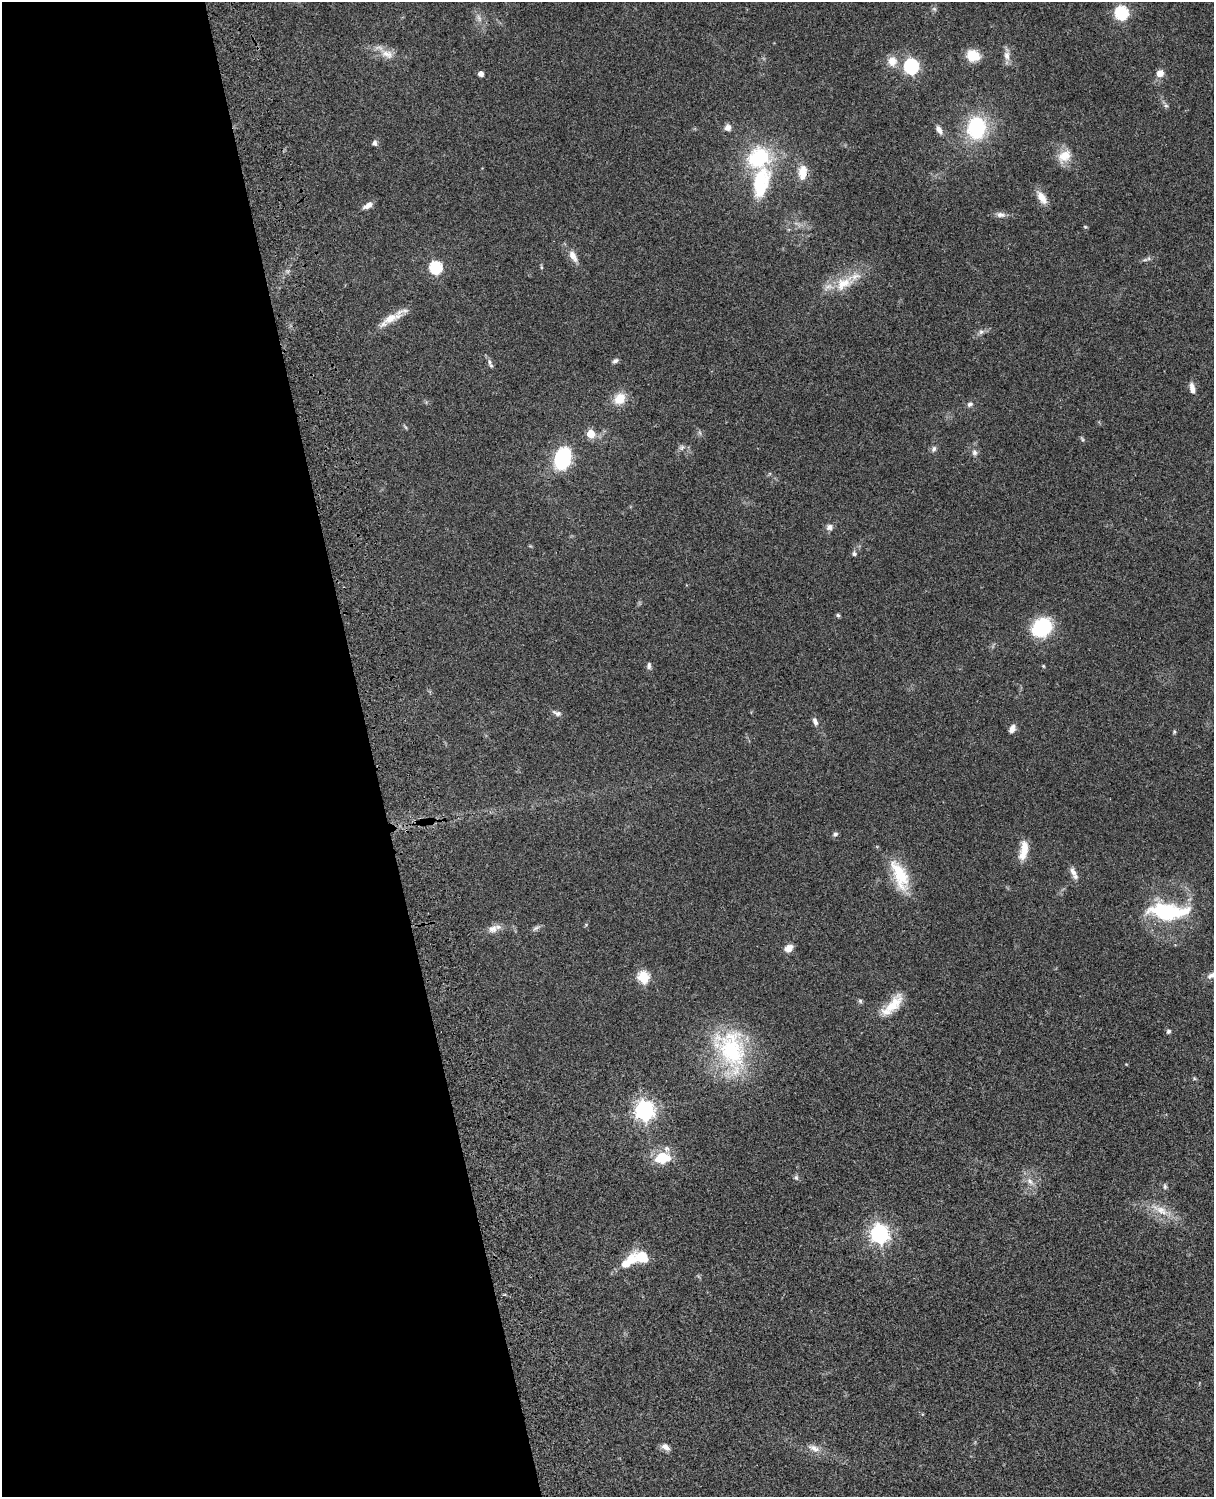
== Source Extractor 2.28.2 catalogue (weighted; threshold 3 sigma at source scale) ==
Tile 5 of 4 x 3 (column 1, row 2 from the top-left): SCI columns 121-1332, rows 1773-3267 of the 5087 x 4926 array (HDU 1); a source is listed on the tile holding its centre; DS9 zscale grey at full resolution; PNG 1216 x 1499 px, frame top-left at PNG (2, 2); no overlay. Shown black and unused: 31% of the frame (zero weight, under 3 of 4 exposures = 6% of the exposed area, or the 3 px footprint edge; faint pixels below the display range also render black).
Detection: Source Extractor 2.28.2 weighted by HDU 2 'WHT'; one run over the whole footprint, this tile lists its part. Background 0.0768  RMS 0.0058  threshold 0.0259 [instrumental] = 3 sigma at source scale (4.5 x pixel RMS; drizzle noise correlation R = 1.50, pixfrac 1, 0.05/0.05 arcsec/px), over >= 5 px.
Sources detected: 76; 1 too faint to see at this stretch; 1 inside a brighter object's white glare — not listed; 3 inside a brighter listed object's ellipse — not listed separately; the other 71 listed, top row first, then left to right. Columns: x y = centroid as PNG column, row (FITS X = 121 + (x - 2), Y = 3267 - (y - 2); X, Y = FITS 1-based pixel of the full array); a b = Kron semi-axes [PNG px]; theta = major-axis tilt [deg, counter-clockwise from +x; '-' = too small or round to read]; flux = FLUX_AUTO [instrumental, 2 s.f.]
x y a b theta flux
1122 13 6 6 - 84
387 54 19 11 -14 6.6
973 55 13 11 -18 13
1007 56 12 8 -80 3.9
892 61 13 12 - 6.4
911 66 7 6 - 100
1160 73 10 9 - 3.9
481 74 5 4 - 3.1
1166 106 6 5 - 1.1
728 127 9 8 - 2.7
976 128 24 19 85 41
939 130 11 6 -54 3.1
374 143 5 5 - 1.9
1064 156 19 14 36 9.1
759 158 28 25 31 39
803 173 19 11 87 7.9
1042 197 18 9 -59 5.8
368 205 12 6 30 3.4
1001 215 13 7 -12 2.7
1085 227 5 3 - 0.58
573 256 17 8 -60 5
1145 260 7 4 18 1
435 267 6 6 - 68
541 267 6 4 -72 0.66
844 283 31 16 32 16
390 318 42 8 28 9.2
981 332 7 6 - 1.6
615 361 8 5 32 1.5
491 365 9 5 -42 1.3
1192 388 14 6 -81 3.5
620 399 17 14 43 8.8
970 404 7 6 - 1.6
591 434 5 5 - 16
1082 439 7 4 -54 0.77
682 447 8 6 70 1.5
934 449 8 6 62 1.7
974 453 8 7 - 1.8
563 458 12 8 73 93
829 527 9 8 - 2.3
854 554 5 5 - 1.5
838 615 5 5 - 0.86
1042 627 21 17 36 33
649 666 9 5 90 1.5
1043 666 4 4 - 0.55
557 713 13 6 -21 2
815 721 11 6 -70 2.3
1012 729 9 6 72 3.3
1174 732 5 4 - 0.69
835 834 7 5 20 1.3
1024 850 25 9 79 8.3
1073 872 16 6 -69 3.3
901 877 33 19 -80 21
1168 911 47 18 -3 46
536 928 11 5 25 1.6
493 929 14 10 24 4.2
788 948 10 8 29 4.2
643 977 6 6 - 46
860 1001 6 5 - 0.96
893 1005 33 13 50 13
1168 1031 7 6 - 1.1
731 1050 60 37 -70 62
644 1110 7 7 - 290
662 1157 16 12 3 16
796 1177 8 6 -75 1.2
1030 1181 12 6 -44 3.3
1165 1187 7 5 -76 1.1
1160 1210 30 9 -28 9.5
879 1234 7 7 - 260
642 1257 18 12 -13 14
665 1447 12 7 -34 2.9
814 1448 17 8 -24 4.5